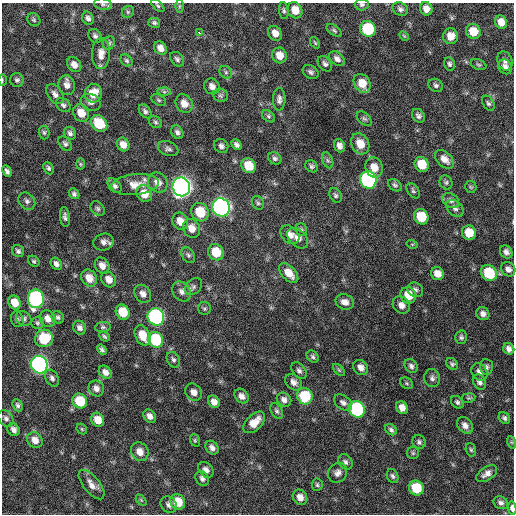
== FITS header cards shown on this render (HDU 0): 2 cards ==
NAXIS1  =                  512 / Axis length
NAXIS2  =                  512 / Axis length

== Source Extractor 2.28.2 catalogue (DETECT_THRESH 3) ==
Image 512 x 512 px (HDU 0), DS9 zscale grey, 1 PNG px = 1 image px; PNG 516 x 516 px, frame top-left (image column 1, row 512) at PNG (2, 3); each listed source drawn as its Kron ellipse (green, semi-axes under 4 px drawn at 4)
Background 584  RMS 18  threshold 53.3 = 3 sigma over >= 5 px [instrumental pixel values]
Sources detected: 211; all 211 listed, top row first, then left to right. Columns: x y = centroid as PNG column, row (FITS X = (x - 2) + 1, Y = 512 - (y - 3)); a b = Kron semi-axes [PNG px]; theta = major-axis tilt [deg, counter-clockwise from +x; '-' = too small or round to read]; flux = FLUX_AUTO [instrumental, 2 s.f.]
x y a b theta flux
103 4 9 5 -7 3700
362 5 7 6 - 2800
158 6 8 4 -42 2000
179 6 6 4 89 1700
400 9 8 6 -34 4200
426 9 7 6 - 8100
295 10 8 7 - 16000
284 11 8 5 -82 2500
128 12 6 5 - 2000
88 18 7 5 -59 3900
34 20 7 6 - 2400
501 22 7 6 - 12000
154 23 6 5 - 2400
368 29 8 7 - 73000
334 30 9 4 -35 2300
473 31 8 7 - 22000
199 33 4 3 - 25000
275 33 8 6 -57 8600
95 36 7 6 - 3500
404 36 5 3 - 1200
451 36 8 7 - 13000
109 43 7 6 - 2600
315 43 6 4 -55 1500
160 48 7 5 -55 7700
101 54 15 9 89 11000
279 55 8 7 - 12000
177 59 8 6 -47 3200
337 59 9 6 -42 5100
127 61 7 5 -45 2300
505 61 10 7 -69 5000
325 64 8 6 -52 3500
450 64 7 5 -77 2800
74 65 8 6 -51 7200
478 65 8 5 -22 1900
505 67 8 6 -55 4500
226 72 7 5 -47 2900
311 72 8 6 -31 3300
2 80 6 2 89 1300
17 80 7 6 - 3000
362 83 10 7 -56 18000
67 85 10 8 -77 7700
436 85 8 6 -30 3300
212 86 8 7 - 6300
164 92 7 4 -1 2300
93 93 9 8 - 21000
55 94 11 7 -56 5700
220 95 7 6 - 2800
279 99 11 6 89 4800
159 100 8 5 -27 2300
90 102 10 8 -24 4900
488 103 8 5 -57 2800
184 104 10 8 -57 11000
63 105 8 6 -42 3300
145 111 8 5 -53 3200
81 113 9 7 -57 16000
269 116 7 5 -41 2300
418 116 7 6 - 3800
364 119 9 5 -43 2400
155 122 7 5 -34 2400
99 123 9 7 -44 39000
44 132 7 5 -86 2400
177 132 7 5 -57 4000
70 133 7 5 -49 3500
65 144 8 5 -50 3100
360 144 11 8 -62 17000
123 145 7 6 - 8400
237 145 6 4 -48 3800
221 146 8 6 -48 4300
339 146 7 5 -69 5800
168 149 10 7 -22 3900
275 158 7 5 -30 3100
444 159 11 7 -44 9200
328 160 8 5 -69 2400
80 164 6 4 -89 1500
422 164 8 7 - 23000
248 166 8 7 - 24000
312 166 7 5 -36 2600
374 167 10 8 -71 14000
49 168 6 5 - 2500
7 171 6 4 -61 3700
368 180 9 8 - 240000
446 182 7 6 - 2600
158 183 10 9 - 9600
135 185 24 10 5 17000
395 185 8 5 -36 2700
115 186 8 5 -50 3600
181 187 9 8 - 890000
471 187 6 5 - 1800
413 191 8 5 -56 2600
74 194 6 4 -46 2800
144 194 9 7 -57 17000
336 195 7 5 -60 2800
27 201 9 7 -47 4000
451 201 9 6 -31 4000
258 203 7 5 -63 2400
221 207 9 8 - 500000
455 208 10 7 -40 4800
98 209 8 6 -46 2700
200 212 9 8 - 35000
65 217 10 5 -83 3700
421 217 8 7 - 33000
180 221 9 7 -60 12000
191 228 10 8 -65 12000
301 230 6 5 - 1900
469 233 7 7 - 21000
290 235 11 8 -43 8100
298 238 12 8 -45 7900
103 242 10 8 13 5900
412 244 5 3 - 1100
18 251 6 6 - 3100
216 252 8 7 - 29000
506 252 7 5 -51 4600
188 255 8 6 -60 2900
34 261 6 4 -44 2100
56 264 6 5 - 4400
102 266 8 7 - 8300
508 269 8 6 -45 5500
289 273 12 7 -46 13000
489 273 8 7 - 46000
437 274 7 6 - 10000
89 278 9 7 -55 12000
109 279 8 6 -51 9400
194 287 10 7 45 3700
415 290 8 7 - 3900
181 291 11 8 -55 6200
143 294 9 7 -58 6800
408 295 8 7 - 21000
36 299 9 8 - 240000
345 302 9 7 -23 7100
15 303 7 6 - 15000
401 305 9 8 - 6900
204 309 6 6 - 2200
123 312 8 6 -56 31000
483 314 7 6 - 4900
58 317 6 5 - 2700
156 317 9 8 - 320000
24 318 8 6 -38 3600
17 319 8 6 -72 3000
48 319 9 7 -54 8700
37 323 6 6 - 2400
103 327 8 5 9 2400
80 328 7 6 - 4700
143 335 11 7 -65 20000
104 336 5 4 - 2000
461 337 7 6 - 2800
44 338 9 8 - 43000
156 340 8 7 - 73000
102 349 5 4 - 2700
509 349 6 5 - 5200
313 357 7 5 -47 2600
173 360 8 6 -60 3300
452 364 6 5 - 2400
39 365 9 8 - 430000
411 366 7 6 - 3600
361 367 8 7 - 6800
487 367 8 6 -85 3300
339 370 7 4 -45 2000
299 371 9 6 -54 3900
105 372 7 5 -46 6500
479 372 9 7 -54 6100
52 378 9 6 -61 3900
432 378 9 8 - 4200
294 382 9 7 -44 6600
480 382 8 6 -61 4100
407 383 7 5 -37 2000
96 388 8 7 - 5900
194 392 9 8 - 7700
242 396 8 6 -50 6400
305 396 8 7 - 53000
468 398 7 4 10 1800
284 400 8 6 -40 5100
80 401 8 7 - 42000
214 402 6 5 - 7300
457 402 7 5 -44 2700
343 403 10 6 -37 5000
18 405 6 5 - 2700
402 408 7 5 -59 8500
357 409 8 7 - 150000
277 411 8 5 -58 3000
150 416 7 5 -52 5900
6 418 9 6 -53 3800
504 418 6 5 - 2700
98 420 7 6 - 15000
254 422 13 7 44 15000
465 425 9 7 -48 6400
82 429 6 4 -47 1400
14 430 7 5 -50 5300
391 430 6 5 - 3000
35 440 8 7 - 8900
195 440 6 5 - 1700
419 442 7 6 - 2900
511 442 6 4 -70 1500
212 448 7 6 - 5000
471 450 7 5 -72 2000
140 452 10 8 -55 10000
413 453 6 6 - 1900
345 462 8 6 -53 3800
206 470 9 6 -48 5500
338 473 10 9 - 6400
487 474 12 6 34 6700
393 476 7 5 -64 3100
202 479 8 6 -60 4100
92 485 18 8 -51 9300
317 485 6 5 - 2100
416 488 8 7 - 40000
300 497 8 7 - 9000
141 500 6 4 -46 1400
178 502 8 7 - 26000
501 503 7 6 - 4000
169 505 9 7 -50 4500
512 508 7 4 -84 5500
At the frame edge (FLAGS 8, measured only in part): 4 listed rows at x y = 103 4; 362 5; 2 80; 512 508